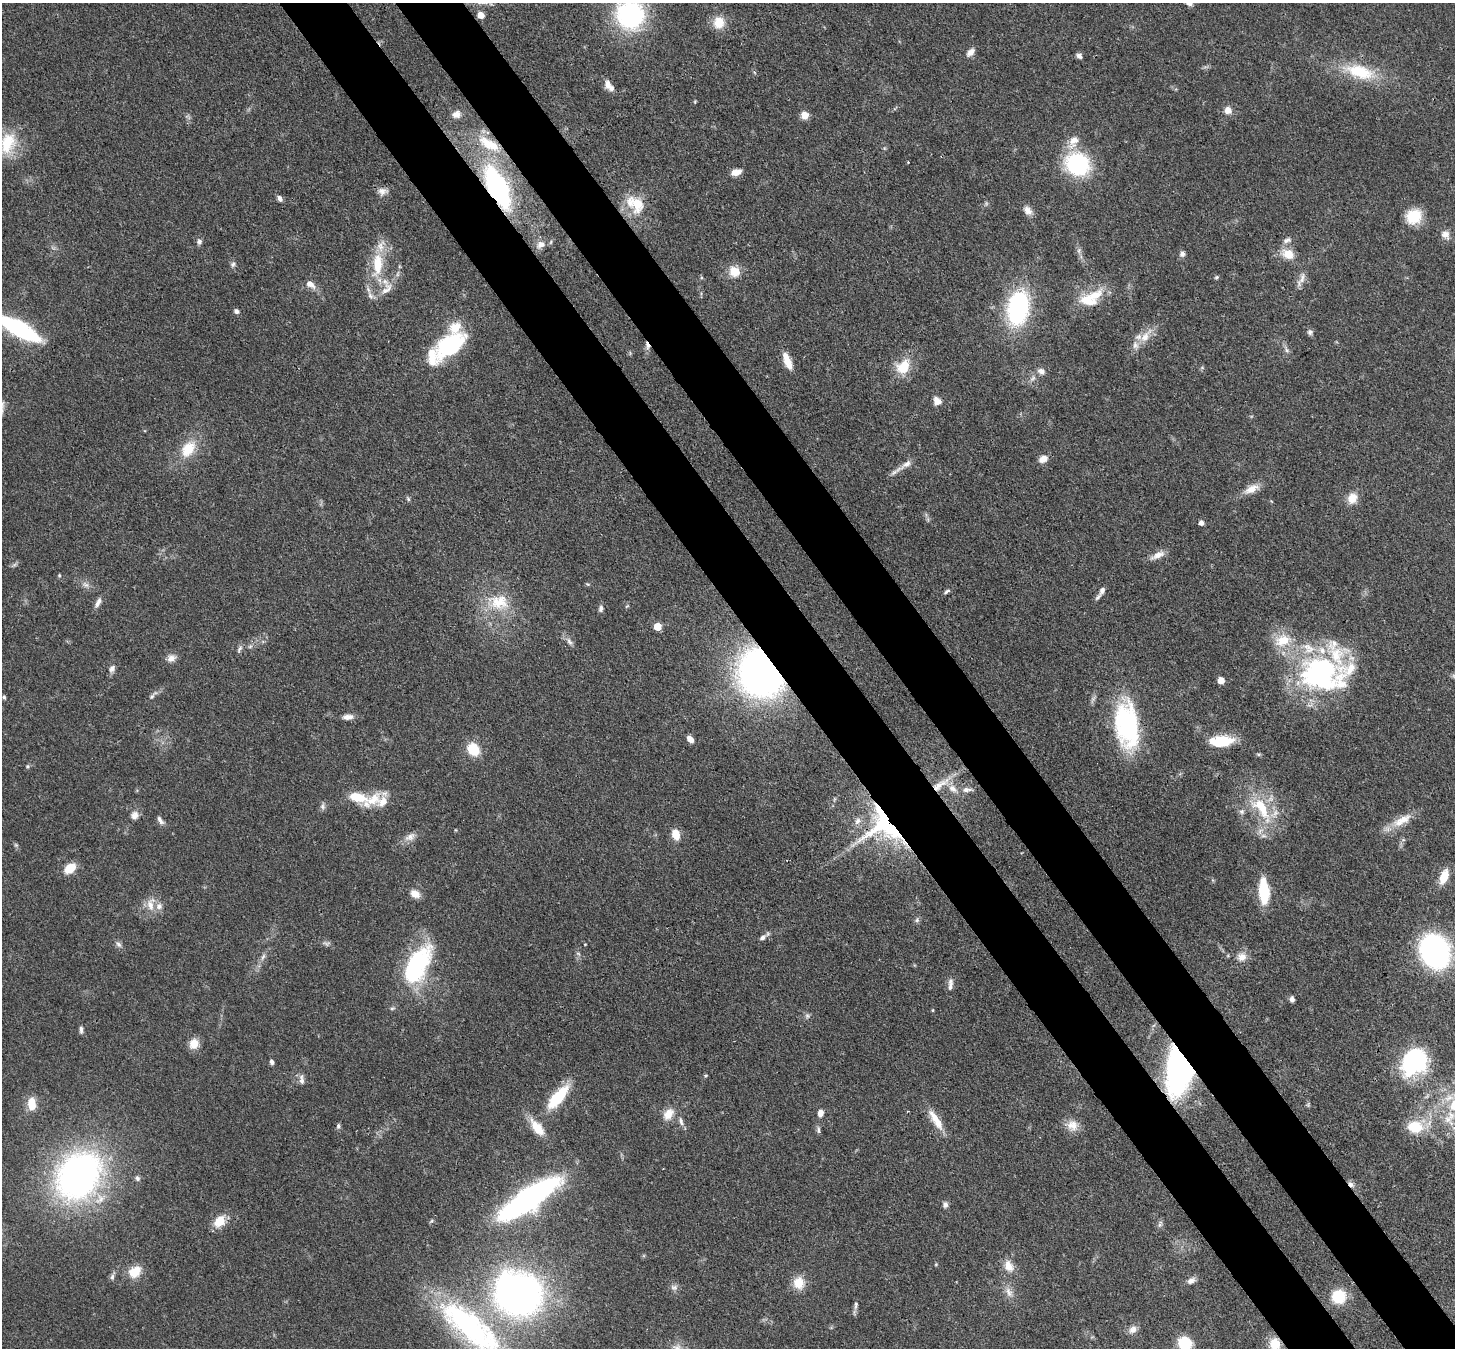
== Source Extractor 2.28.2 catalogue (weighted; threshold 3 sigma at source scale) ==
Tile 6 of 4 x 4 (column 2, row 2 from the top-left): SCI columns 1531-2983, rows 3040-4385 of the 5968 x 5940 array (HDU 1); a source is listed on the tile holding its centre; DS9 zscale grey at full resolution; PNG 1457 x 1350 px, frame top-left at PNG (2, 3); no overlay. Shown black and unused: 9% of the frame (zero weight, under 3 of 4 exposures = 7% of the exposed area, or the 3 px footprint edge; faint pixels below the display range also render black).
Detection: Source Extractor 2.28.2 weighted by HDU 2 'WHT'; one run over the whole footprint, this tile lists its part. Background 0.0727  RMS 0.0038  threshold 0.0173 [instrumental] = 3 sigma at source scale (4.5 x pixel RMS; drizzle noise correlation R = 1.50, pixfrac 1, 0.05/0.05 arcsec/px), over >= 5 px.
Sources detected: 177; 1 too faint to see at this stretch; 1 inside a brighter object's white glare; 1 cosmic-ray / hot-pixel residue — not listed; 17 inside a brighter listed object's ellipse — not listed separately; the other 157 listed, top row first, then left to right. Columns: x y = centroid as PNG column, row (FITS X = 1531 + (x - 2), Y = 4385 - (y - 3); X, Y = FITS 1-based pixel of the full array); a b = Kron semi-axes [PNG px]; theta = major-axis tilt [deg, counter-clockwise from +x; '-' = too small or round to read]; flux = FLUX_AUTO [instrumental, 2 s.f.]
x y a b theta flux
481 15 6 5 - 4.1
630 15 23 22 - 62
719 22 13 12 - 6.8
971 52 11 7 42 2.3
1079 56 7 5 -31 1.4
1360 72 41 18 -16 18
608 84 12 8 -77 2.5
695 102 6 3 -73 0.35
1228 110 8 7 - 3.1
456 114 11 9 20 2.5
804 115 8 7 - 3.5
1073 141 19 11 63 5.2
8 143 31 20 74 16
489 144 34 13 -27 12
908 162 3 3 - 0.27
1077 164 22 19 -30 40
736 172 12 7 15 3.1
498 188 28 11 -64 85
382 191 13 9 4 2.4
280 198 8 5 -59 1.3
636 204 26 18 -41 12
1028 210 12 8 -49 2.7
1414 216 17 15 35 11
1445 234 12 10 -32 2.6
1287 240 12 6 20 1.6
199 241 7 7 - 1.3
541 244 11 9 21 2.5
1079 250 7 4 71 0.81
1182 254 7 7 - 1.3
1288 254 16 12 -27 5.6
233 264 8 6 63 1.1
378 264 32 13 87 14
734 271 12 12 - 5.7
1217 277 5 4 - 0.66
1302 278 18 7 74 2.5
310 284 12 8 -37 2.9
387 289 22 11 46 5.1
1095 295 29 14 29 9.5
1018 308 28 17 80 62
236 311 6 5 - 1.1
19 328 37 9 -29 73
1310 332 7 7 - 1.1
1145 336 25 10 51 5.8
450 346 35 18 38 39
1287 350 7 4 -87 0.85
787 361 21 7 -68 5.6
903 367 19 15 50 9.5
1041 371 10 7 -31 1.9
1033 378 10 5 45 1.3
937 401 11 8 -46 2.7
188 449 24 16 56 10
1043 459 11 7 30 2.9
907 464 12 8 34 2.4
894 472 12 6 36 1.8
1251 489 22 9 26 4.5
1352 498 14 11 60 4.6
408 499 6 5 - 0.65
1201 523 5 5 - 1.9
1158 555 21 7 24 3.2
14 565 7 4 19 0.78
59 575 5 4 - 0.48
588 584 5 5 - 0.47
86 585 9 6 -26 1.5
1102 590 10 5 62 1.5
947 591 9 4 32 0.83
98 602 14 6 64 1.8
499 602 28 22 1 14
601 608 9 6 79 1.2
658 626 5 5 - 9.3
569 641 11 6 -60 1.6
239 649 11 5 59 1
171 658 12 9 29 2.3
112 669 10 7 61 1.7
761 673 32 26 -56 210
1322 675 59 43 -13 81
1221 680 5 5 - 5.3
152 696 8 5 41 0.85
4 697 5 5 - 0.59
348 717 13 6 3 2.2
1127 725 43 21 -82 62
690 739 8 5 -47 2.6
1221 741 24 10 4 15
473 749 12 10 -52 11
28 766 5 5 - 0.56
939 785 35 8 30 7.5
952 789 13 9 -43 3.3
966 790 12 7 2 2.1
357 797 24 11 -18 9.4
383 802 16 11 48 4.7
322 806 9 6 87 1.2
1261 808 38 17 -54 18
1242 812 7 7 - 1.2
134 815 11 9 54 2.3
160 820 13 5 -53 1.4
1402 820 32 11 30 7.1
884 826 48 38 -38 58
676 834 10 7 -74 6
410 837 16 9 33 2.9
70 868 10 7 39 9
1444 877 16 8 70 7
1264 891 22 8 -86 22
415 894 10 8 -30 4
151 904 20 11 81 4.7
917 920 7 6 - 0.9
762 938 9 5 33 1.3
118 944 10 6 -56 1.3
1435 951 24 21 -60 100
578 953 6 4 -20 0.56
263 957 11 5 64 1.4
1242 957 12 11 - 3.4
415 966 42 29 71 41
950 985 17 6 84 2.2
1292 999 6 5 - 1.3
392 1008 5 5 - 0.62
932 1010 5 3 - 0.39
807 1016 7 6 - 0.92
81 1030 9 4 -89 1.1
194 1044 11 9 63 5
272 1062 6 4 -71 0.98
1414 1062 30 24 52 40
1180 1065 31 15 83 190
705 1076 6 4 18 0.51
302 1080 14 6 -86 1.7
558 1097 36 13 50 16
32 1104 14 8 -85 6.4
820 1113 6 5 - 2.9
668 1114 17 12 52 4.8
934 1117 22 10 -56 5.5
681 1121 13 5 -78 1.5
1072 1125 15 15 - 4.6
338 1126 7 5 80 0.83
1415 1127 16 13 -3 12
537 1128 26 11 -52 7.5
818 1130 11 4 -87 0.89
78 1176 44 34 54 160
137 1178 7 6 - 1
1351 1184 10 6 -45 1.6
528 1199 44 13 35 150
945 1205 8 6 -90 1.3
219 1221 15 11 51 6.4
1159 1225 7 4 89 0.85
936 1264 5 4 - 0.4
1009 1266 17 12 -64 4.5
135 1272 17 13 37 6.6
112 1277 9 6 79 1.1
1191 1281 11 7 28 1.8
799 1283 15 13 -79 6.2
674 1287 10 8 -14 1.5
1009 1292 15 8 -67 2.9
518 1294 35 32 -23 200
1339 1297 12 11 - 14
856 1305 12 5 82 1.2
471 1327 89 30 -40 85
1133 1330 12 9 43 2.4
1185 1343 13 12 - 12
1275 1344 13 12 - 6.6
677 1348 12 11 - 3.6
Overlapping masked pixels (flux is a lower limit): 8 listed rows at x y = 489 144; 498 188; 761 673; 1322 675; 884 826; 1180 1065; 1351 1184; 1275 1344
Isophote crosses this tile's border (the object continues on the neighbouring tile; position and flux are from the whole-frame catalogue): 6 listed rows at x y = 630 15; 19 328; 471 1327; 1185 1343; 1275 1344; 677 1348